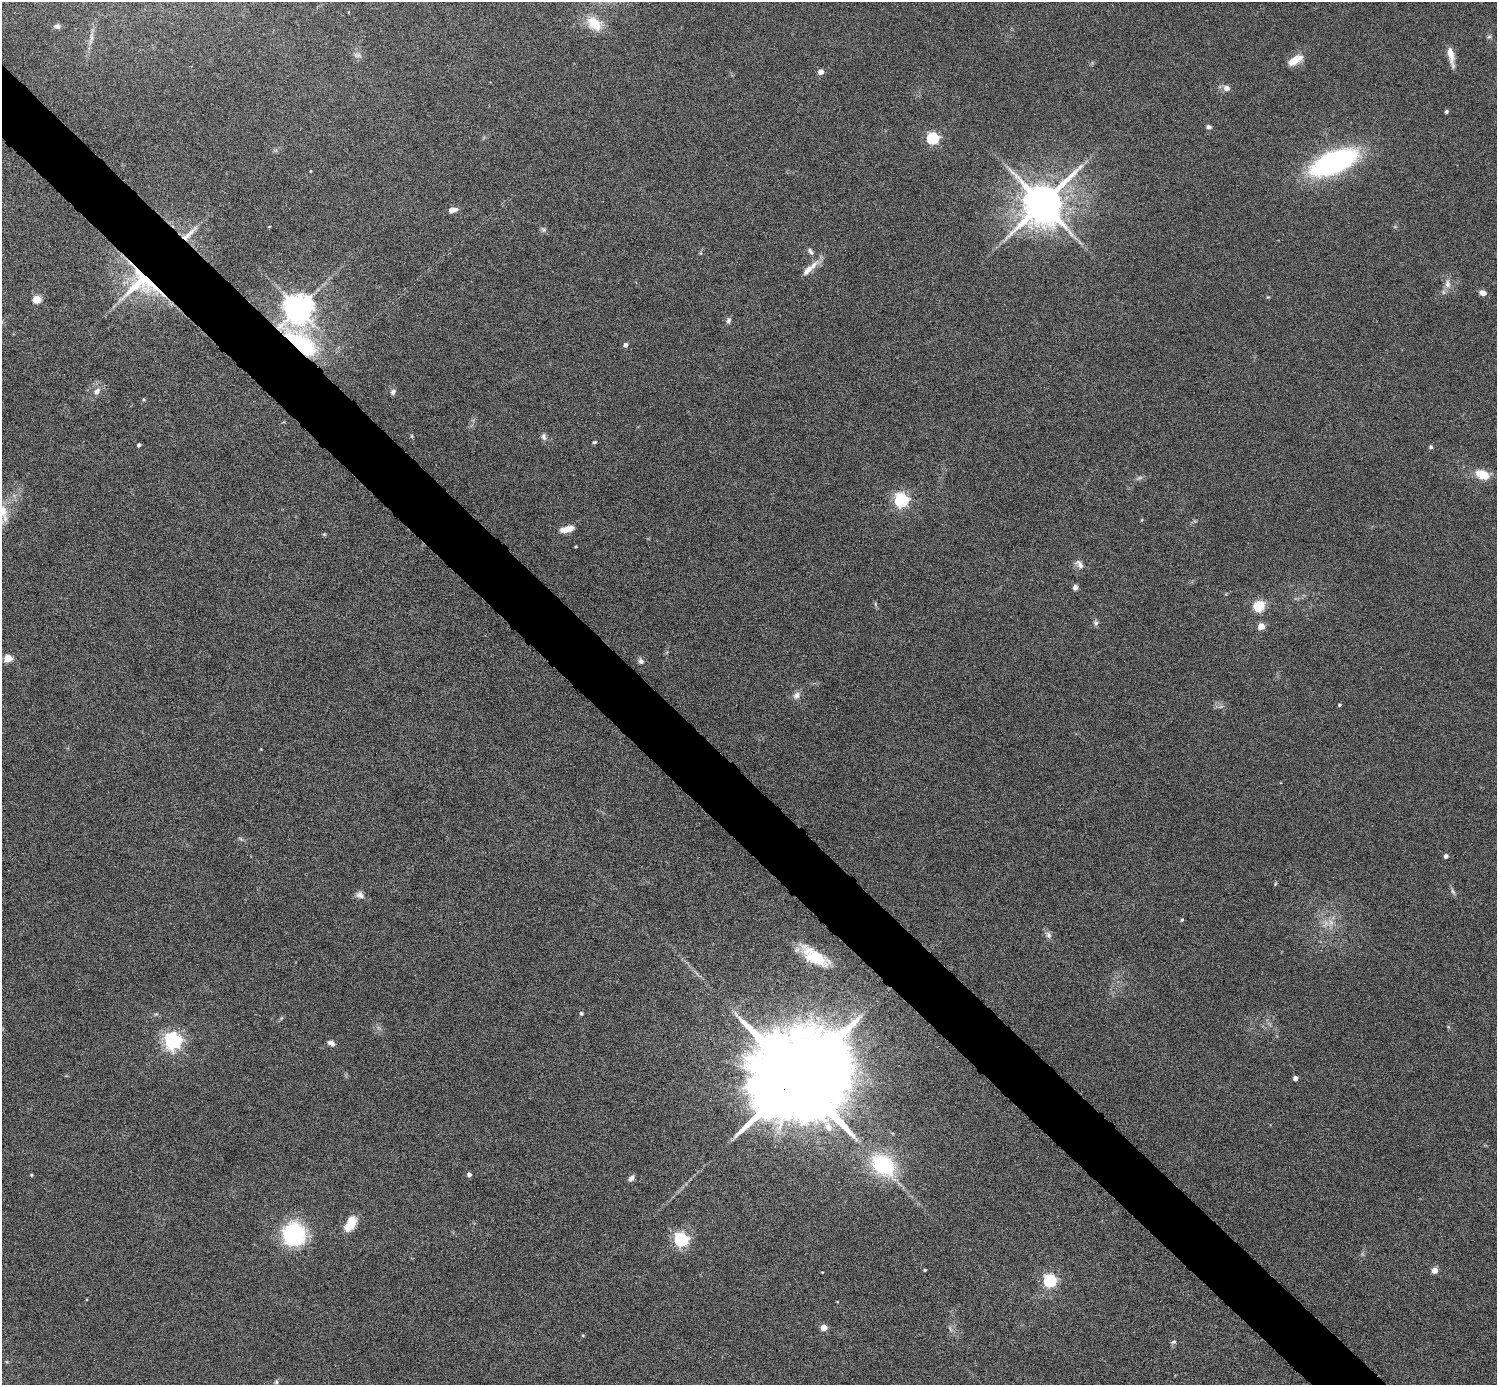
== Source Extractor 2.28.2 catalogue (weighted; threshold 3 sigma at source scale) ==
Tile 11 of 4 x 4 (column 3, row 3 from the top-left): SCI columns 2993-4487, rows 1681-3063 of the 5983 x 5982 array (HDU 1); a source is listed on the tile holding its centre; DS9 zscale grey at full resolution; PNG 1499 x 1387 px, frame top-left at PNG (2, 2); no overlay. Shown black and unused: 5% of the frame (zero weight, under 4 of 8 exposures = <1% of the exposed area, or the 3 px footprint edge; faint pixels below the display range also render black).
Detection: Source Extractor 2.28.2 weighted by HDU 2 'WHT'; one run over the whole footprint, this tile lists its part. Background 0.0717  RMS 0.0044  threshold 0.0178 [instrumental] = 3 sigma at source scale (4.09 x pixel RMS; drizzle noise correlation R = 1.36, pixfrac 0.8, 0.05/0.05 arcsec/px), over >= 5 px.
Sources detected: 94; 4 too faint to see at this stretch — not listed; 1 inside a brighter listed object's ellipse — not listed separately; the other 89 listed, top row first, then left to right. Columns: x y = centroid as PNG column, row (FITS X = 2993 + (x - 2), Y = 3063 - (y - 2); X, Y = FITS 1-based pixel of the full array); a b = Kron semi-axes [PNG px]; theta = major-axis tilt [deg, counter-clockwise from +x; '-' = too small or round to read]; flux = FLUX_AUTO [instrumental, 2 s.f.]
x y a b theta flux
594 23 21 14 -37 9.6
57 26 8 6 -5 1.3
1489 37 6 4 1 0.7
91 38 25 5 79 3
357 55 11 6 -12 1.4
1451 56 24 6 -79 4.9
1295 60 17 7 32 7.4
821 72 4 4 - 4.3
1226 88 7 6 - 2.3
1446 111 4 3 - 0.99
1208 127 6 5 - 1.1
932 138 6 5 - 52
1334 162 29 13 22 130
311 171 3 3 - 0.31
1042 203 13 11 49 1800
452 210 10 6 16 2.7
269 227 4 2 - 0.3
543 230 8 6 -26 1
189 234 31 7 43 5.4
810 251 10 5 -53 1.2
701 253 6 4 71 0.49
813 266 25 8 47 4.2
141 284 49 39 2 45
1447 284 14 8 -87 2.8
1483 293 7 6 - 2.5
1268 297 4 4 - 0.39
37 299 5 5 - 15
298 308 9 8 - 720
728 320 9 6 81 1.2
301 344 41 23 -46 57
626 345 5 4 - 1.8
97 391 10 7 45 2.3
393 392 8 6 63 1.2
412 436 6 4 -89 0.51
544 437 10 7 -81 1.5
595 442 6 4 17 0.58
139 445 4 3 - 0.87
1431 447 4 4 - 0.86
1482 474 17 10 -17 7.5
901 500 6 6 - 99
3 513 27 10 -77 7
567 529 17 7 14 4.8
324 534 5 5 - 0.51
576 546 4 3 - 0.37
1079 564 15 8 -49 2.4
1075 587 6 5 - 1.4
875 604 6 4 -89 0.6
1259 606 13 11 45 8.4
1096 623 8 6 -80 1.1
1261 626 5 4 - 8.8
667 652 6 4 71 0.55
8 658 5 5 - 14
641 661 8 7 - 1.5
796 695 11 9 45 2.1
1339 705 4 3 - 0.69
241 839 8 4 -36 0.73
1446 856 4 4 - 1.6
1275 884 6 3 72 0.41
1453 892 11 5 -66 1.1
360 895 11 8 -24 2.1
1182 920 4 4 - 0.64
1331 922 11 8 -82 3.2
1048 935 10 7 -67 1.7
815 956 37 14 -33 16
581 1013 5 4 - 0.81
156 1014 6 4 18 0.61
281 1018 6 4 71 0.52
173 1041 6 6 - 180
331 1043 9 6 -25 1.9
797 1077 31 20 39 16000
1295 1078 4 4 - 2.3
883 1165 22 16 -42 42
31 1175 4 3 - 0.46
469 1175 4 4 - 1.7
631 1178 9 5 47 1.5
351 1223 21 11 63 7.5
294 1234 23 23 - 41
681 1239 6 6 - 100
925 1270 3 3 - 0.57
1435 1270 4 4 - 5.2
822 1272 3 3 - 0.28
1050 1281 6 5 - 73
837 1302 4 3 - 0.27
824 1327 5 4 - 6.4
950 1329 12 5 -65 1.4
583 1335 5 3 - 0.35
1174 1342 7 5 4 0.76
7 1362 6 3 -18 0.44
276 1382 7 5 89 0.81
Overlapping masked pixels (flux is a lower limit): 5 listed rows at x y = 189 234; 141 284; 298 308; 301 344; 797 1077
Isophote crosses this tile's border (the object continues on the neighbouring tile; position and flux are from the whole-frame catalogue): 1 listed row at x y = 3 513